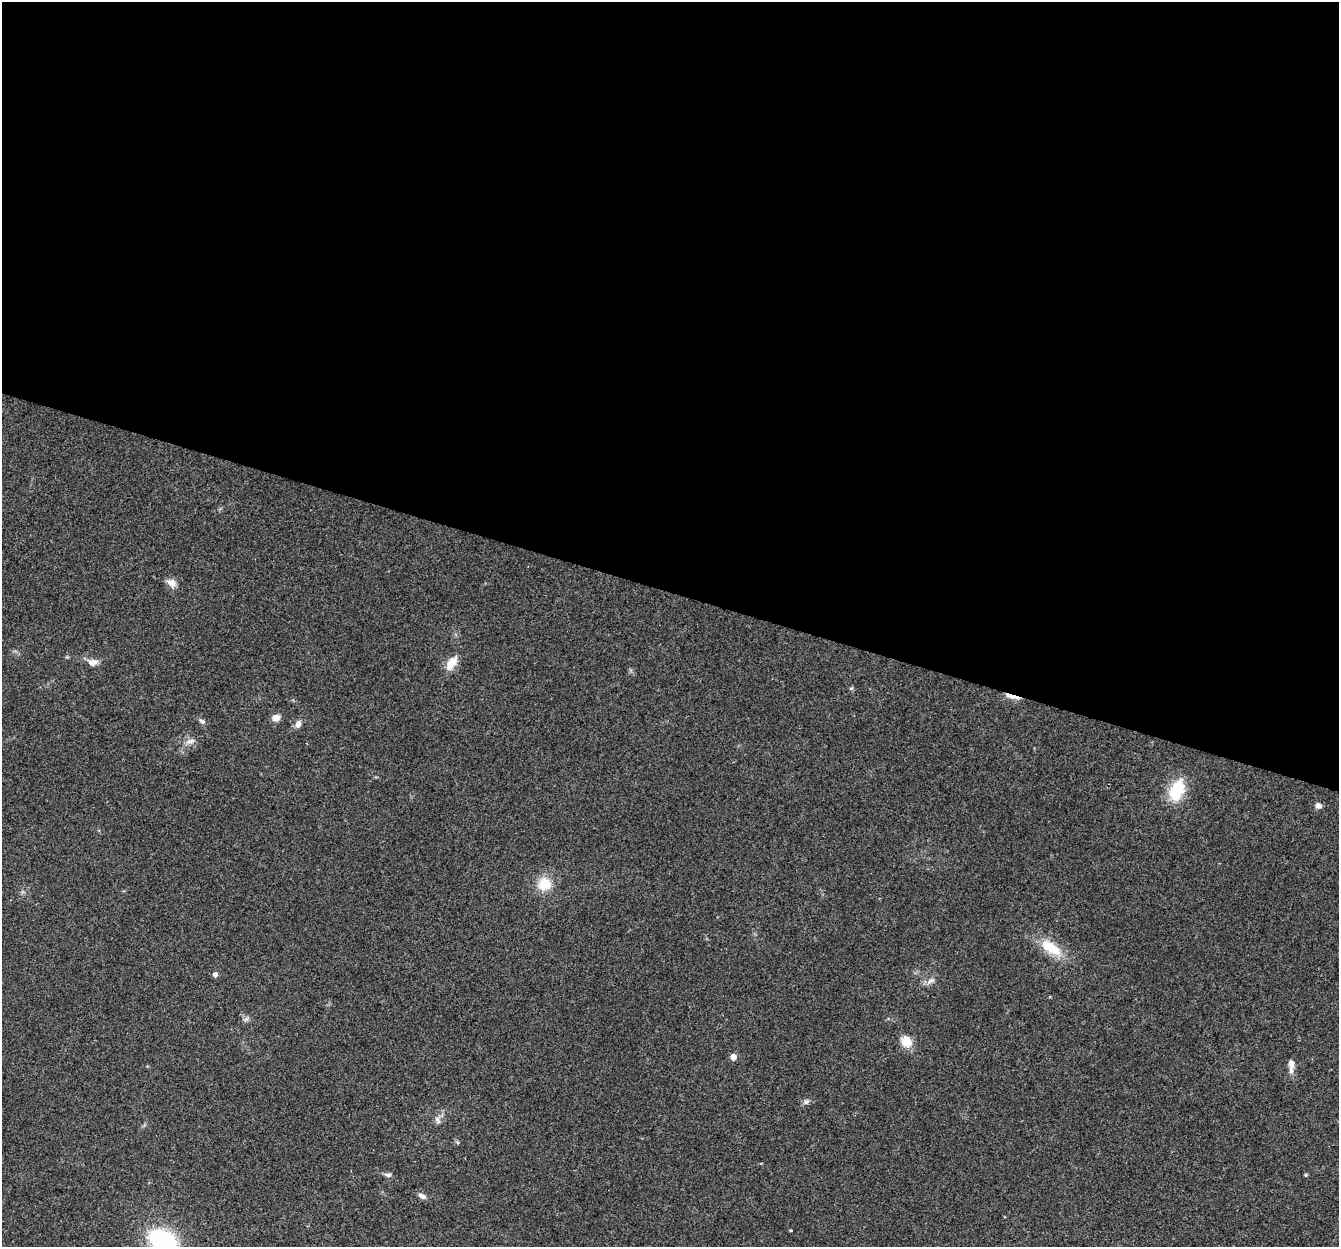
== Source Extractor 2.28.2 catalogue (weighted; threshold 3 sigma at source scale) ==
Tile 3 of 4 x 4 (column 3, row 1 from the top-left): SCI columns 2703-4039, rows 4070-5314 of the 5395 x 5585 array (HDU 1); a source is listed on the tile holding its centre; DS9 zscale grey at full resolution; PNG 1341 x 1249 px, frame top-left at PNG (2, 2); no overlay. Shown black and unused: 47% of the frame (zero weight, under 3 of 4 exposures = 5% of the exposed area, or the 3 px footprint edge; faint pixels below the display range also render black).
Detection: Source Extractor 2.28.2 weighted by HDU 2 'WHT'; one run over the whole footprint, this tile lists its part. Background 0.0648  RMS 0.0041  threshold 0.0185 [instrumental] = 3 sigma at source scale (4.5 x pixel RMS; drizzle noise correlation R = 1.50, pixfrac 1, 0.0396/0.0396 arcsec/px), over >= 5 px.
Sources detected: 24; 1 inside a brighter listed object's ellipse — not listed separately; the other 23 listed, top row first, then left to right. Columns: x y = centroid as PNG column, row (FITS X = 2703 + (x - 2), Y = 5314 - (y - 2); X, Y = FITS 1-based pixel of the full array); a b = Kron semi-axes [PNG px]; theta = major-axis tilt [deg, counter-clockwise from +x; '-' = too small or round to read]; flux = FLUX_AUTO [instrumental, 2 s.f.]
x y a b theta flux
172 583 13 9 -35 3
93 662 13 9 9 2.6
451 663 22 11 54 5.3
1014 697 17 6 -9 3.4
276 718 8 7 - 2.9
202 721 8 6 -30 1.1
298 724 10 7 68 2.1
190 741 14 6 15 2.1
1177 790 24 15 66 16
1318 806 7 6 - 1.8
544 884 18 16 22 8.5
1051 948 32 14 -36 12
215 974 5 4 - 1.9
931 981 13 6 19 2
906 1041 14 12 -54 6.2
733 1057 5 5 - 3.4
1291 1063 11 7 -87 2.1
806 1102 9 5 40 1.1
438 1120 10 6 -62 1.5
388 1175 9 6 -1 1.2
1306 1175 5 4 - 0.48
422 1196 12 6 -25 1.7
163 1241 25 17 -28 51
Overlapping masked pixels (flux is a lower limit): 1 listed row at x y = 1014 697
Isophote crosses this tile's border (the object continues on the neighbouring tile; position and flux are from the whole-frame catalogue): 1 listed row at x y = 163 1241